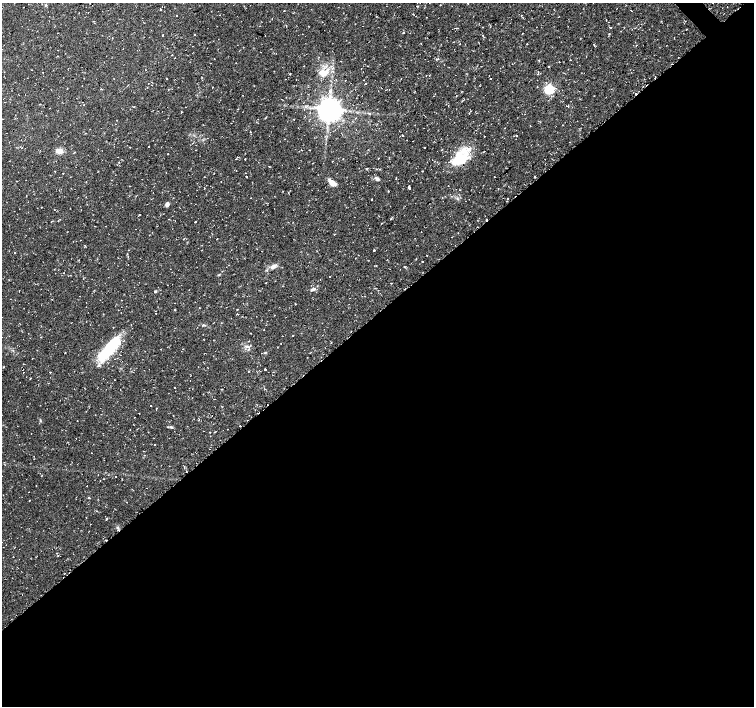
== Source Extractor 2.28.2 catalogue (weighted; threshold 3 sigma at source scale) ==
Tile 15 of 4 x 4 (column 3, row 4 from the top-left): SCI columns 3009-4512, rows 144-1550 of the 6017 x 5986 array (HDU 1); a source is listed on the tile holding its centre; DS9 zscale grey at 2 x 2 block average (1 PNG px = mean of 2 x 2 image px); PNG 756 x 708 px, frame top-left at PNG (2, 3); no overlay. Shown black and unused: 56% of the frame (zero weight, under 2 of 3 exposures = <1% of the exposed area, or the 3 px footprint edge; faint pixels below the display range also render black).
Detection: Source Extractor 2.28.2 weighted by HDU 2 'WHT'; one run over the whole footprint, this tile lists its part. Background 0.0198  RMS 0.003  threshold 0.0135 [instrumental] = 3 sigma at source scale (4.5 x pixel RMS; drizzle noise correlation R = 1.50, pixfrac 1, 0.0396/0.0396 arcsec/px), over >= 5 px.
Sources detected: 152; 24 cosmic-ray / hot-pixel residue — not listed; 6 inside a brighter listed object's ellipse — not listed separately; the other 122 listed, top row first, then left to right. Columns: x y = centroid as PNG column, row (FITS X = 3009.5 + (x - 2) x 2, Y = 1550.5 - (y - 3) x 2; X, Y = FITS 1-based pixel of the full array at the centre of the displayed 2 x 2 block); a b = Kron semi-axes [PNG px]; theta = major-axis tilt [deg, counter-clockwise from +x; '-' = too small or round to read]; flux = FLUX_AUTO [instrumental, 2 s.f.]
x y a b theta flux
468 3 2 2 - 0.55
23 7 2 2 - 0.37
727 7 2 2 - 0.33
160 10 2 2 - 0.66
521 15 2 2 - 0.32
611 27 2 2 - 0.32
686 29 2 2 - 0.47
403 33 2 2 - 0.64
522 33 2 2 - 0.32
194 34 2 2 - 1.3
609 34 2 2 - 0.47
163 35 2 2 - 0.48
483 36 2 2 - 0.34
527 44 2 2 - 0.54
594 44 3 2 - 0.67
193 46 2 2 - 0.43
57 56 2 2 - 0.33
174 58 2 2 - 0.31
214 59 2 2 - 0.69
437 59 4 2 - 0.62
570 60 2 2 - 0.35
559 62 2 2 - 0.3
210 63 2 2 - 0.74
290 73 4 2 - 0.37
324 73 11 6 45 6.1
426 76 2 2 - 0.23
490 79 2 2 - 0.46
345 80 2 2 - 0.22
365 84 2 2 - 2.1
82 85 2 2 - 0.28
101 89 2 2 - 0.84
549 89 4 4 - 59
4 102 2 2 - 0.28
567 106 2 2 - 4.9
329 109 6 6 - 910
471 111 2 2 - 0.3
181 112 3 2 - 0.49
369 113 2 2 - 0.82
265 118 3 2 - 0.43
294 119 2 2 - 1
117 120 2 2 - 0.34
530 126 2 2 - 0.26
356 130 2 2 - 1.2
250 132 2 2 - 0.6
402 135 2 2 - 2.1
484 136 2 2 - 0.66
516 136 2 2 - 1.1
285 139 2 2 - 0.29
413 141 2 2 - 0.31
149 146 2 2 - 0.52
130 147 2 2 - 0.28
425 148 2 2 - 0.38
310 150 2 2 - 0.82
59 151 9 6 -6 4.1
378 158 2 2 - 1
236 159 2 2 - 0.6
245 159 2 2 - 0.33
460 159 25 13 34 19
546 164 2 2 - 1.1
269 167 2 2 - 0.29
366 169 2 2 - 1.4
422 171 2 2 - 0.5
63 173 2 2 - 1.6
535 176 2 2 - 0.89
246 177 2 2 - 11
377 179 7 4 -30 1.7
332 182 8 5 -44 5.4
409 188 2 2 - 7.4
251 198 2 2 - 0.21
508 198 2 2 - 2.1
371 199 2 2 - 2.4
167 204 4 3 - 2.3
54 209 2 2 - 0.27
140 215 2 2 - 0.4
169 219 2 2 - 0.26
195 222 2 2 - 1.1
421 232 2 2 - 0.33
334 234 2 2 - 0.65
217 239 2 2 - 6.5
128 250 2 2 - 0.54
374 250 2 2 - 1.4
15 253 2 2 - 0.34
427 256 2 2 - 0.48
422 261 2 2 - 3.9
273 266 9 4 32 3
404 267 2 2 - 0.49
329 277 2 2 - 5.7
266 283 2 2 - 0.36
391 283 2 2 - 1.3
313 289 8 3 24 1.7
155 291 3 2 - 0.9
295 304 3 2 - 0.42
175 310 2 2 - 0.37
237 310 2 2 - 0.47
156 313 2 2 - 0.46
237 314 3 2 - 0.3
274 315 2 2 - 0.24
203 325 3 3 - 0.7
113 327 2 2 - 0.24
331 343 2 2 - 0.28
246 346 4 2 - 0.91
109 350 35 11 44 30
215 351 2 2 - 0.26
65 353 2 2 - 0.33
3 367 2 2 - 0.41
265 369 2 2 - 26
248 371 2 2 - 0.28
50 372 2 2 - 1.3
31 378 2 2 - 0.39
190 381 2 2 - 0.28
175 387 2 2 - 1.8
120 389 2 2 - 0.26
151 406 2 2 - 1
40 420 3 2 - 0.53
171 427 4 3 - 0.94
92 453 2 2 - 0.51
116 477 2 2 - 1.1
86 486 2 2 - 0.29
28 492 2 2 - 0.2
88 498 3 2 - 0.61
106 519 3 2 - 0.46
56 553 2 2 - 0.37
Overlapping masked pixels (flux is a lower limit): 1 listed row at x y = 546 164
Isophote crosses this tile's border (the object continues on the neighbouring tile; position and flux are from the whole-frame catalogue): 1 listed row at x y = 468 3
Diffuse or blended objects may show on this block-average render without a row.